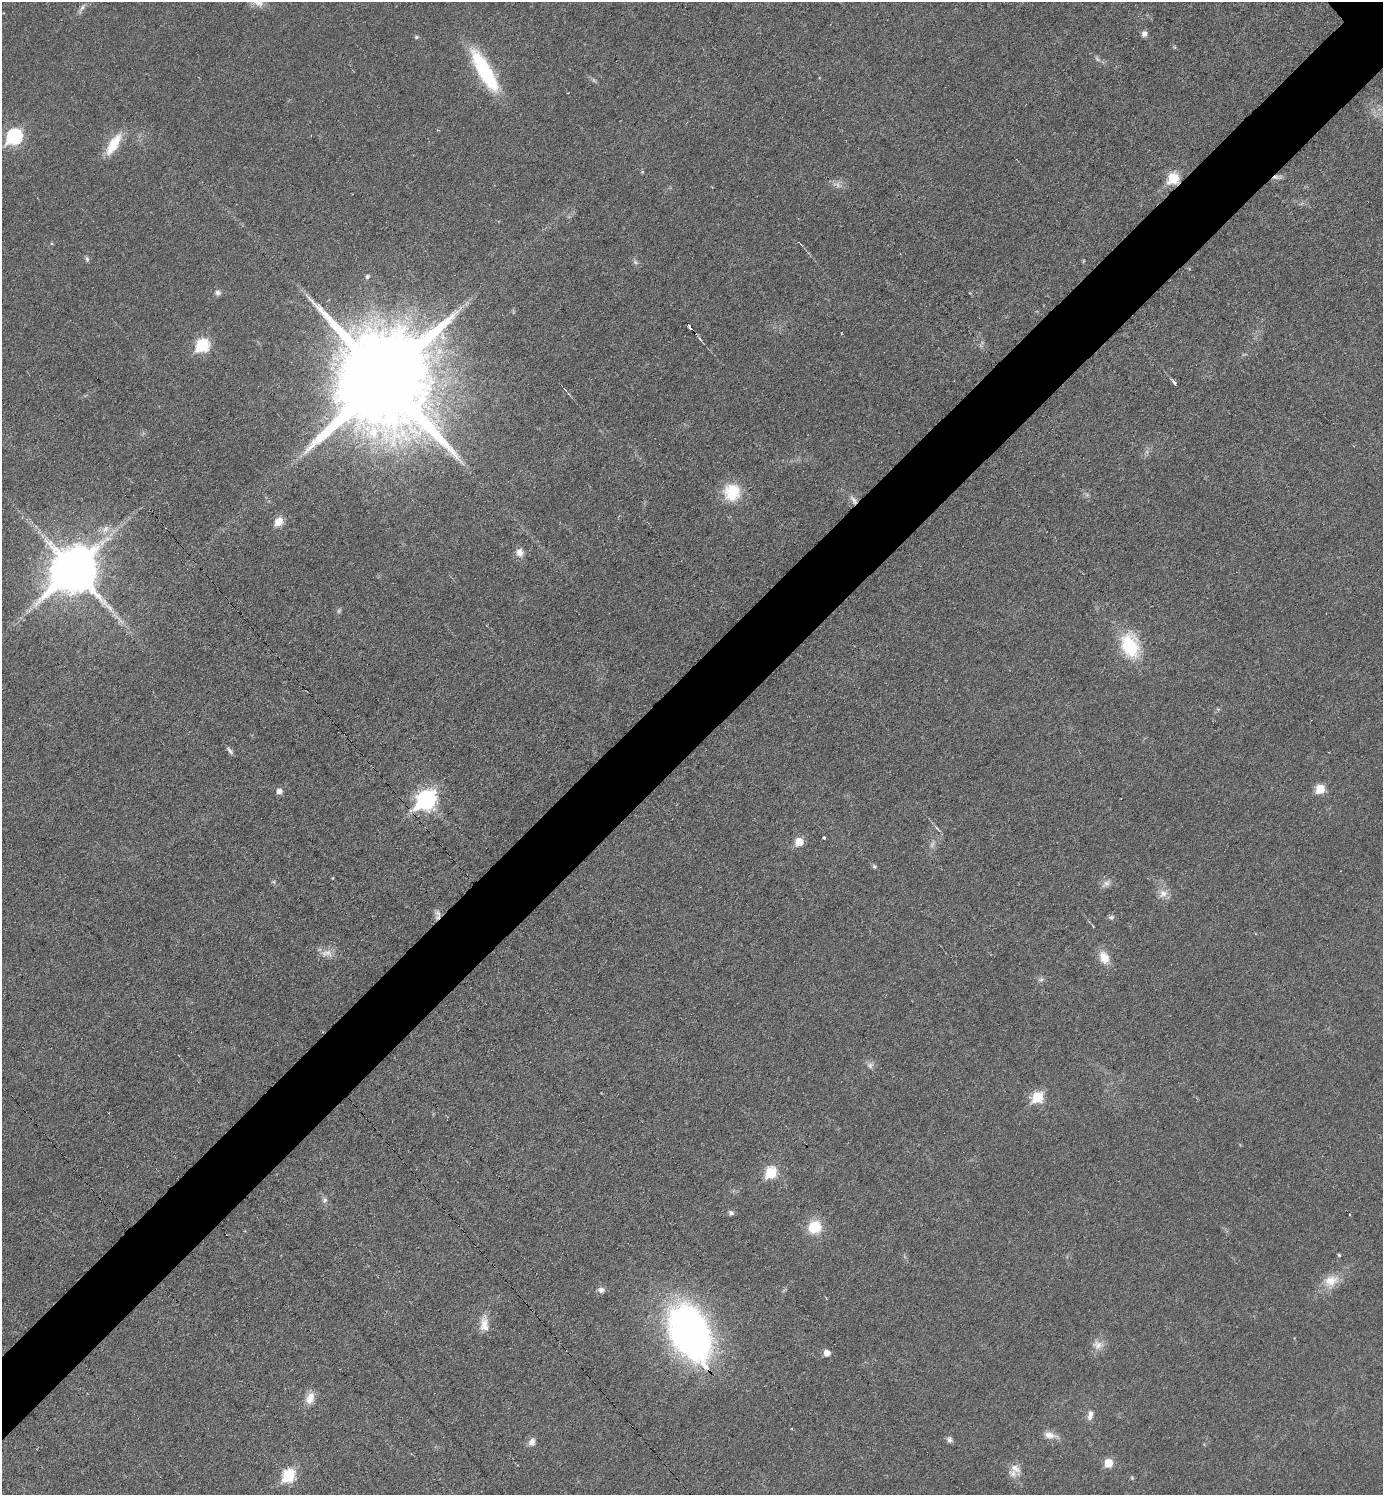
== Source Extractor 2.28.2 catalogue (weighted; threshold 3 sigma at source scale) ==
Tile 7 of 4 x 4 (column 3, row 2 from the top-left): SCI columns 3060-4440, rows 2988-4480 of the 5975 x 5976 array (HDU 1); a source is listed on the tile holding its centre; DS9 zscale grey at full resolution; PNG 1385 x 1497 px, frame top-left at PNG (2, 2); no overlay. Shown black and unused: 6% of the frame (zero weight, under 3 of 6 exposures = <1% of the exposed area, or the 3 px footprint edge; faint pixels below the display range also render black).
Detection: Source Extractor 2.28.2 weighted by HDU 2 'WHT'; one run over the whole footprint, this tile lists its part. Background 0.0329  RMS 0.0039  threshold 0.016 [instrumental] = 3 sigma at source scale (4.09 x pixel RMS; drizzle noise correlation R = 1.36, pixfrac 0.8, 0.05/0.05 arcsec/px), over >= 5 px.
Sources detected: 71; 3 too faint to see at this stretch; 1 cosmic-ray / hot-pixel residue — not listed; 3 inside a brighter listed object's ellipse — not listed separately; the other 64 listed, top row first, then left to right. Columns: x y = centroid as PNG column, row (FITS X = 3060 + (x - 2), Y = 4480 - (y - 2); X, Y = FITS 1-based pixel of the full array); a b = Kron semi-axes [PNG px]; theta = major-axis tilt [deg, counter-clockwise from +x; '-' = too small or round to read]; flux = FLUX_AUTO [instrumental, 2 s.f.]
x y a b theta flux
258 2 18 11 -31 3.6
82 8 16 5 56 1.5
1144 34 7 7 - 1.5
416 37 5 4 - 0.63
1097 59 9 5 -45 1
485 71 58 16 -60 28
14 136 8 7 - 67
113 144 31 11 58 9.3
1277 177 15 5 2 1.4
1173 178 6 6 - 23
87 259 8 5 -79 0.74
635 262 7 5 -47 0.89
367 276 5 5 - 0.88
218 293 8 7 - 1.2
700 339 7 3 -53 0.6
202 345 7 7 - 35
384 378 29 25 -58 12000
1174 382 8 4 -48 0.91
732 492 21 21 - 12
854 500 14 6 -56 1.8
278 522 11 8 53 4.3
105 529 12 8 37 2.7
519 552 10 9 - 2.7
73 570 16 14 45 1700
1130 646 25 17 -73 22
230 750 13 4 -52 1.1
1320 789 6 6 - 12
279 791 6 5 - 2.4
426 800 9 8 - 150
936 828 9 4 -47 0.78
824 838 4 3 - 0.46
799 842 5 5 - 9.6
932 845 9 5 57 1.1
875 866 6 5 - 0.65
274 882 6 4 -72 0.52
1106 883 14 8 36 1.9
1163 893 13 10 30 3
438 913 10 8 -48 1.7
1111 917 9 6 18 0.89
326 953 18 9 2 3.3
1104 957 17 12 -64 5.1
1041 979 7 6 - 1
870 1065 9 7 -73 1.4
1038 1097 7 6 - 23
771 1173 7 6 - 24
324 1200 8 7 - 1.2
731 1213 6 5 - 1.1
815 1227 12 11 - 12
1339 1255 4 4 - 0.54
1331 1281 21 15 16 6.4
601 1290 8 7 - 1.6
484 1324 23 11 86 4.5
690 1333 49 31 -65 190
1098 1345 15 11 -12 3.1
827 1353 5 5 - 3.5
310 1398 16 11 69 3.8
1091 1414 11 7 -84 1.8
1050 1435 18 9 -13 3.3
950 1440 8 7 - 1.2
532 1442 9 8 - 2.1
1109 1463 6 6 - 9.7
1015 1468 18 9 -44 3.1
289 1476 7 6 - 36
1132 1478 6 4 -47 0.47
Overlapping masked pixels (flux is a lower limit): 3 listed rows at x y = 1277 177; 1173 178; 854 500
Isophote crosses this tile's border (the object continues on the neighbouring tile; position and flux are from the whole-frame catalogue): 1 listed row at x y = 258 2